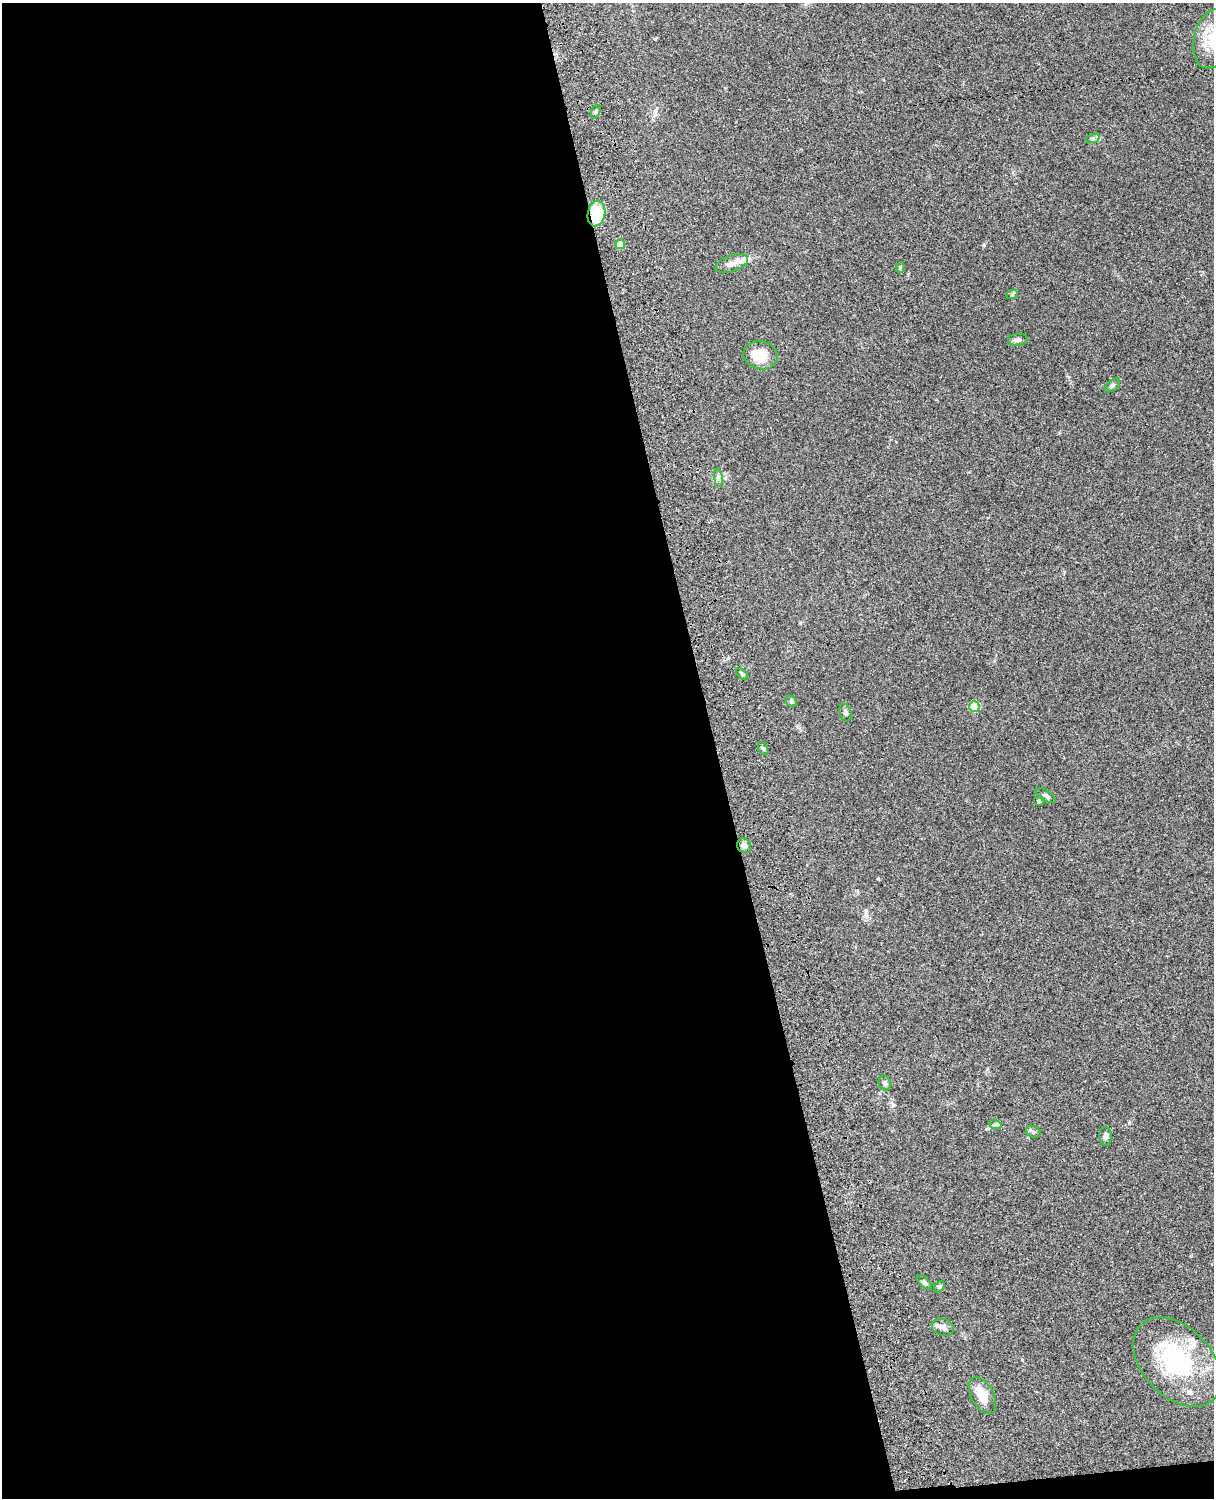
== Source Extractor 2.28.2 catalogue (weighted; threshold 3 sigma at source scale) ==
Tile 9 of 4 x 3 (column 1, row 3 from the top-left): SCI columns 121-1332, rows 278-1773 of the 5088 x 4929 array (HDU 1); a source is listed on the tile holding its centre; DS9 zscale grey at full resolution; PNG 1216 x 1500 px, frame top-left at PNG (2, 3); each listed source drawn as its Kron ellipse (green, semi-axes under 4 px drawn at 4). Shown black and unused: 59% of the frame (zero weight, under 3 of 4 exposures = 6% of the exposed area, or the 3 px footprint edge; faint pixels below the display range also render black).
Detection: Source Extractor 2.28.2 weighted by HDU 2 'WHT'; one run over the whole footprint, this tile lists its part. Background 0.076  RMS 0.0057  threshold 0.0257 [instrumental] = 3 sigma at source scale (4.5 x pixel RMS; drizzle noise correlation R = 1.50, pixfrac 1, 0.05/0.05 arcsec/px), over >= 5 px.
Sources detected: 32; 3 inside a brighter listed object's ellipse — not listed separately; the other 29 listed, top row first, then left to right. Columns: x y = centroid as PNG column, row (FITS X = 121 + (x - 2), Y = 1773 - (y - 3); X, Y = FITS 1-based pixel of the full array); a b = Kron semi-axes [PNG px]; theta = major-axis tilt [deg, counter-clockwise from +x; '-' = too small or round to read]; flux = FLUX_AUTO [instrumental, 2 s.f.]
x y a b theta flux
1212 39 30 18 76 17
596 112 7 4 71 0.85
1093 138 7 4 20 1.1
596 214 13 9 80 19
620 244 5 4 - 6.8
731 264 17 8 19 4.2
900 267 5 4 - 0.75
1012 295 6 3 21 0.74
1018 340 10 6 4 2
760 355 17 14 -12 13
1112 385 9 5 37 1.3
718 478 9 4 -81 1.4
742 674 7 4 -46 0.83
791 701 6 4 -48 0.92
974 707 5 5 - 22
845 713 9 5 -72 1.7
763 749 7 4 -62 0.95
1046 796 11 5 -33 1.5
1039 801 5 5 - 0.78
744 846 7 6 - 2.3
885 1083 7 6 - 1.4
995 1124 7 4 -18 0.97
1033 1132 7 5 -20 1.2
1105 1136 9 6 -88 1.7
925 1283 9 4 -44 1.1
939 1287 6 4 45 0.76
943 1327 11 8 -15 2.5
1177 1362 52 34 -46 59
982 1395 20 11 -62 9.1
Overlapping masked pixels (flux is a lower limit): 1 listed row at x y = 596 214
Isophote crosses this tile's border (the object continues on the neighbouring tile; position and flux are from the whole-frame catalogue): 1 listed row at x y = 1212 39
Unlisted compact peaks at least as high as the median listed source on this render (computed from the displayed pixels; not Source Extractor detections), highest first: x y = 984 245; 655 39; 1129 1123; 866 916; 800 623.